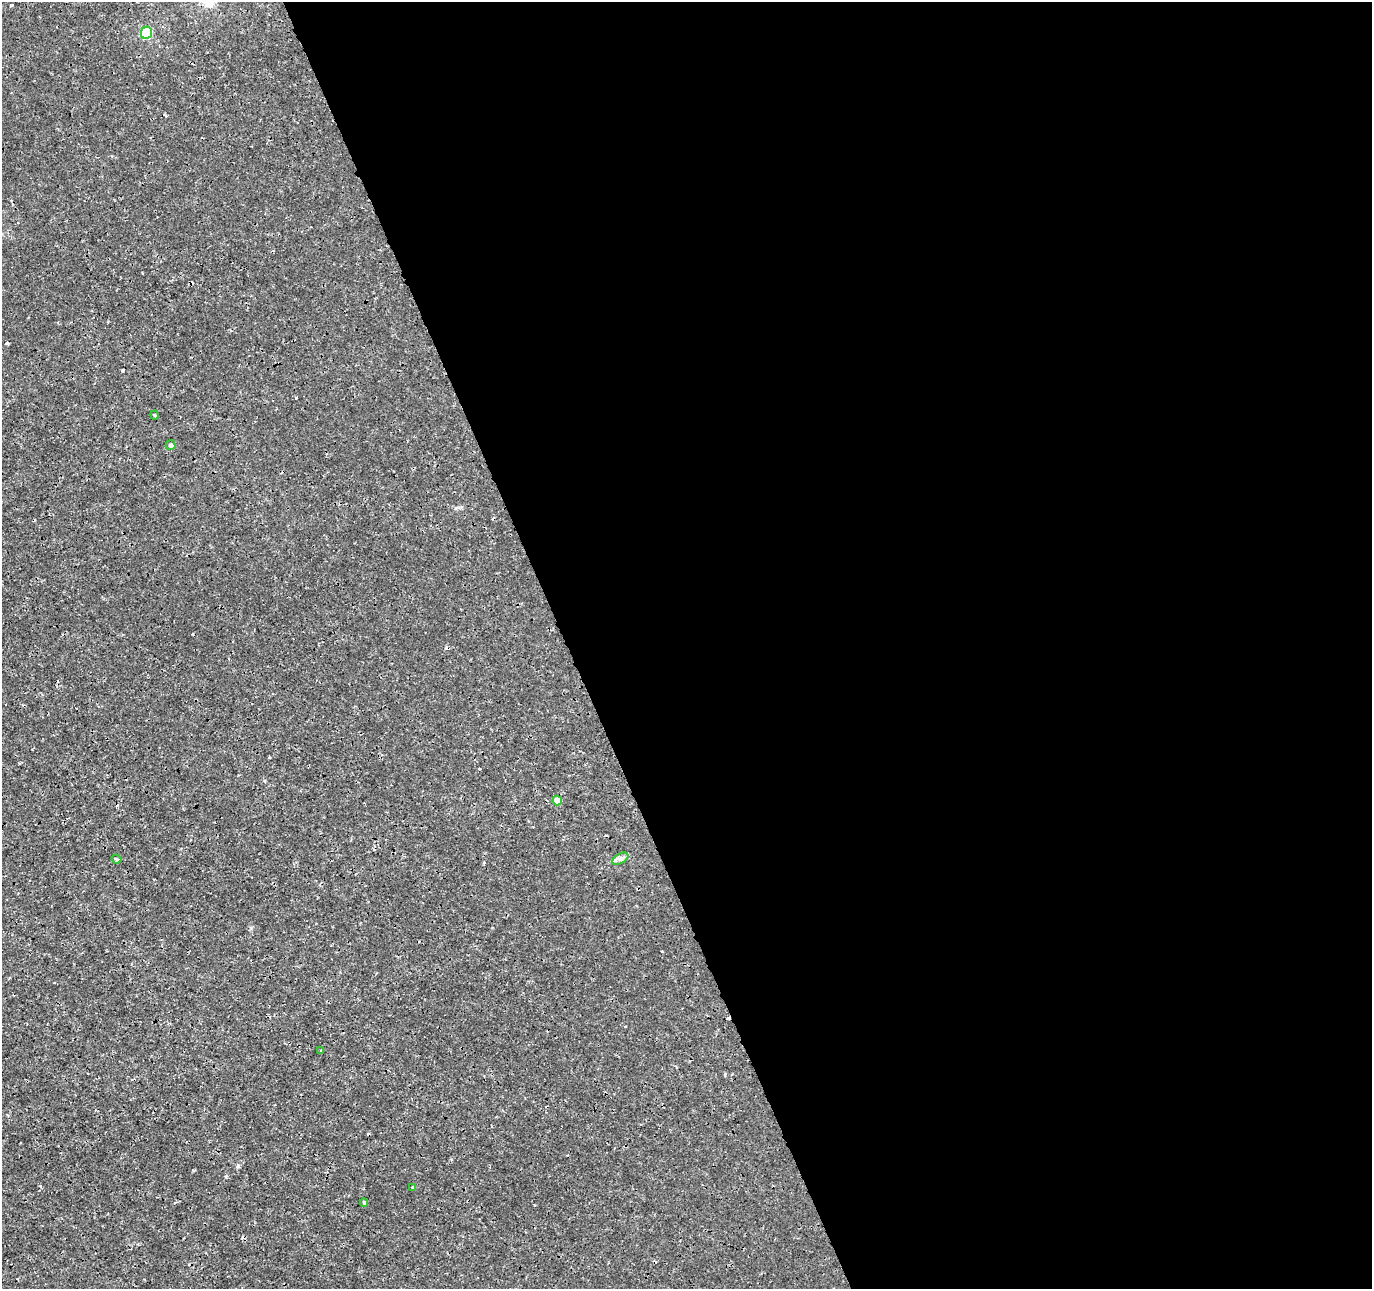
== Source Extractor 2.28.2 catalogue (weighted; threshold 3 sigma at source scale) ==
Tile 8 of 4 x 4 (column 4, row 2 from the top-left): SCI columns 4164-5533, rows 2676-3962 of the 5593 x 5401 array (HDU 1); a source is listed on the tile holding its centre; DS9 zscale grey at full resolution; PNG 1374 x 1291 px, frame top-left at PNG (2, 2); each listed source drawn as its Kron ellipse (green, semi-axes under 4 px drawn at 4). Shown black and unused: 59% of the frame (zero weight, under 3 of 4 exposures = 5% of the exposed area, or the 3 px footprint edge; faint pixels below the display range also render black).
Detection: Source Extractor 2.28.2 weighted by HDU 2 'WHT'; one run over the whole footprint, this tile lists its part. Background 5.43e-05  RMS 9.8e-04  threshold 0.00442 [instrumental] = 3 sigma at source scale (4.5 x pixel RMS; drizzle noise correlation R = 1.50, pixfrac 1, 0.0396/0.0396 arcsec/px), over >= 5 px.
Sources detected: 14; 5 cosmic-ray / hot-pixel residue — neither listed nor drawn; the other 9 listed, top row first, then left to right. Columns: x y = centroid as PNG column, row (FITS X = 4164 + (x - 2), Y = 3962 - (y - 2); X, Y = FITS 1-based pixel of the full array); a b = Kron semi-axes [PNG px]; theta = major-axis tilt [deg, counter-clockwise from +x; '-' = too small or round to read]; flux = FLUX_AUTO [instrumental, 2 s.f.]
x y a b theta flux
146 33 6 5 - 7.3
155 415 4 4 - 0.11
171 445 5 5 - 0.3
557 800 5 4 - 1.8
117 859 5 3 - 0.15
620 859 9 5 30 0.33
321 1050 4 4 - 0.089
413 1187 3 3 - 0.16
364 1203 4 3 - 0.18